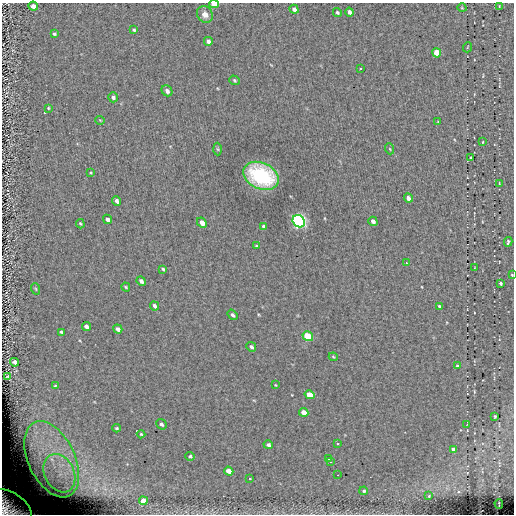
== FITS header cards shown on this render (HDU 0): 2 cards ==
NAXIS1  =                  512
NAXIS2  =                  512

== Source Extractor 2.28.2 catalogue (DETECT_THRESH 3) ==
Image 512 x 512 px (HDU 0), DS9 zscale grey, 1 PNG px = 1 image px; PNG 516 x 516 px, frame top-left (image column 1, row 512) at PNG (2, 3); each listed source drawn as its Kron ellipse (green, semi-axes under 4 px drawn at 4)
Background 0.0522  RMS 4.8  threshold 14.3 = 3 sigma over >= 5 px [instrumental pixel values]
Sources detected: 82; all 82 listed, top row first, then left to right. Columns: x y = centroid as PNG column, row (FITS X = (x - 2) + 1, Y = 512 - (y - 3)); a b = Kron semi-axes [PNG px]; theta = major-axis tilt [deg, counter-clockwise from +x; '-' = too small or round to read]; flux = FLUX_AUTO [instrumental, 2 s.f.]
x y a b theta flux
214 4 5 3 - 2700
33 6 5 4 - 1900
499 7 3 2 - 180
462 8 4 3 - 240
294 9 5 4 - 1400
337 12 4 3 - 480
349 12 4 3 - 1300
205 14 8 7 - 2100
134 30 4 4 - 460
54 34 4 3 - 530
208 41 4 4 - 1300
468 47 5 3 - 260
437 53 5 4 - 4700
360 68 3 2 - 370
234 80 5 4 - 440
167 91 6 5 - 1200
113 97 5 4 - 850
48 108 4 3 - 320
100 120 5 3 - 250
438 122 4 2 - 250
483 142 3 2 - 190
218 149 6 4 -87 460
390 149 5 3 - 260
471 158 4 3 - 650
91 173 4 2 - 300
261 176 18 13 -26 28000
499 183 4 2 - 220
408 198 5 4 - 1400
117 201 5 4 - 1100
108 219 5 4 - 1300
299 221 7 5 -48 100000
373 221 5 3 - 1300
202 223 5 4 - 2200
80 224 5 3 - 410
263 226 3 3 - 1300
508 242 5 3 - 480
256 246 3 2 - 290
406 263 3 2 - 1200
474 268 3 2 - 180
163 269 4 3 - 420
512 275 4 3 - 270
141 281 5 3 - 1000
501 283 3 3 - 710
126 287 4 3 - 390
36 289 6 3 -71 370
155 306 5 3 - 1100
440 306 4 3 - 660
233 315 6 4 -54 750
86 327 5 4 - 1200
118 329 5 3 - 1200
61 332 4 3 - 430
308 336 5 4 - 16000
251 347 5 4 - 880
333 357 4 4 - 350
15 362 5 4 - 1100
457 366 3 3 - 360
8 376 3 3 - 370
275 385 4 2 - 240
55 386 4 4 - 390
309 395 5 4 - 5600
304 412 5 4 - 3700
495 416 3 3 - 380
161 424 6 4 -39 870
467 425 4 2 - 250
117 428 4 3 - 490
141 434 4 4 - 320
337 444 3 2 - 250
268 445 5 4 - 1000
453 449 3 3 - 1200
190 456 4 4 - 580
52 459 41 23 -64 25000
328 459 3 2 - 350
330 462 3 2 - 470
229 471 5 4 - 3400
59 473 20 14 -64 9300
337 475 2 2 - 190
250 479 3 2 - 240
364 491 4 4 - 570
429 496 3 2 - 250
143 501 4 4 - 2300
499 504 5 2 - 240
10 507 24 15 -33 14000
At the frame edge (FLAGS 8, measured only in part): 3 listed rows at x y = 214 4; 512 275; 10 507